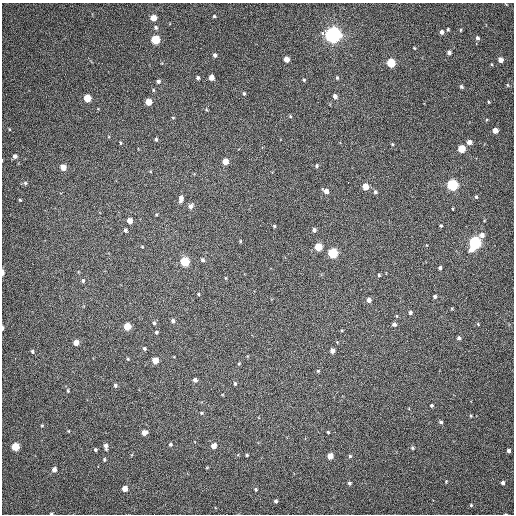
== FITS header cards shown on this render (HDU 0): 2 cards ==
NAXIS1  =                  512 / Axis length
NAXIS2  =                  512 / Axis length

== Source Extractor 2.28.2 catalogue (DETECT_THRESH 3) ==
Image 512 x 512 px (HDU 0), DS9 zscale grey, 1 PNG px = 1 image px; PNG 516 x 516 px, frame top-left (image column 1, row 512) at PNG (2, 3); no overlay
Background 110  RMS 10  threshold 31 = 3 sigma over >= 5 px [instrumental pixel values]
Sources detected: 126; all 126 listed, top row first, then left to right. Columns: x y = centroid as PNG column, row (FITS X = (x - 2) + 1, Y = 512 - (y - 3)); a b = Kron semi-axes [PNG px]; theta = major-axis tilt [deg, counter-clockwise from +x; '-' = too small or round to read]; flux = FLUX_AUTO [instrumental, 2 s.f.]
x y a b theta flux
214 16 4 3 - 930
153 18 4 4 - 9100
156 28 6 5 - 1200
448 29 4 3 - 680
461 30 3 3 - 680
442 32 5 4 - 1800
322 33 4 3 - 5400
333 35 6 6 - 390000
477 38 6 5 - 1600
155 40 5 5 - 32000
414 48 4 3 - 540
449 53 4 4 - 1800
215 55 4 4 - 1500
286 59 4 4 - 5200
500 60 4 4 - 4500
391 63 5 5 - 31000
211 77 4 4 - 5200
198 78 4 3 - 1200
337 78 4 3 - 810
304 80 4 4 - 840
158 81 4 4 - 1600
507 85 5 3 - 600
461 87 4 3 - 1200
153 90 5 4 - 730
244 93 4 3 - 930
335 96 5 4 - 2500
87 98 5 5 - 16000
149 102 5 4 - 10000
488 102 4 3 - 600
206 110 6 3 -71 660
290 116 5 3 - 700
173 118 4 3 - 550
495 130 4 4 - 5900
156 139 4 4 - 960
469 142 5 4 - 3700
121 143 4 4 - 680
392 144 4 4 - 650
461 149 5 5 - 18000
15 156 5 5 - 2100
225 161 5 4 - 8700
317 166 5 4 - 1000
63 167 5 4 - 6700
348 182 3 2 - 2300
25 183 5 5 - 1200
452 185 5 5 - 81000
365 187 5 4 - 10000
326 191 6 4 -40 3600
375 192 5 4 - 1200
476 197 5 4 - 1000
181 199 8 5 82 3400
20 200 3 3 - 710
190 206 5 5 - 2700
453 209 4 2 - 530
129 220 4 4 - 5900
274 226 4 4 - 650
441 226 4 3 - 790
125 230 4 4 - 1300
314 230 4 4 - 1900
482 235 6 5 - 3400
240 241 3 3 - 620
475 242 5 5 - 130000
142 247 5 3 - 550
318 247 5 5 - 18000
471 249 6 5 - 4600
332 253 5 5 - 47000
202 260 5 4 - 1400
185 262 5 5 - 41000
440 268 4 3 - 1300
3 272 6 3 -88 2000
379 275 4 3 - 850
225 278 4 3 - 550
83 281 5 4 - 1000
198 294 3 3 - 700
435 297 4 4 - 1400
369 300 5 4 - 2800
410 312 4 4 - 1500
397 316 5 3 - 680
173 321 4 4 - 1800
154 323 5 4 - 1100
394 324 5 4 - 1800
478 324 4 4 - 600
127 326 5 5 - 16000
2 328 4 2 - 1300
342 330 4 3 - 650
156 332 4 4 - 980
459 338 4 4 - 1800
76 343 4 4 - 4800
144 348 4 3 - 1200
32 351 4 3 - 870
332 351 4 4 - 3100
128 359 4 3 - 660
155 360 5 4 - 11000
239 363 5 4 - 710
318 371 5 4 - 730
195 380 4 4 - 2200
235 384 5 3 - 920
115 385 5 4 - 1300
68 391 4 3 - 710
431 405 4 4 - 970
201 413 5 4 - 730
470 416 5 3 - 660
441 422 5 4 - 1100
42 425 3 3 - 630
68 431 4 3 - 470
144 432 5 4 - 4000
328 432 3 3 - 780
170 444 4 4 - 970
106 446 6 4 -79 2800
214 446 4 4 - 5400
15 447 5 5 - 20000
412 448 5 4 - 920
95 450 4 4 - 1100
508 450 3 3 - 1900
247 455 3 3 - 820
330 456 5 4 - 7700
350 456 4 4 - 1000
104 460 4 4 - 930
54 469 5 4 - 3100
446 482 4 4 - 630
349 483 4 4 - 1200
503 483 4 4 - 1800
125 489 4 4 - 6500
256 489 4 4 - 890
276 501 4 4 - 1400
471 505 4 4 - 730
51 514 4 2 - 660
At the frame edge (FLAGS 8, measured only in part): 3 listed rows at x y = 3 272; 2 328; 51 514